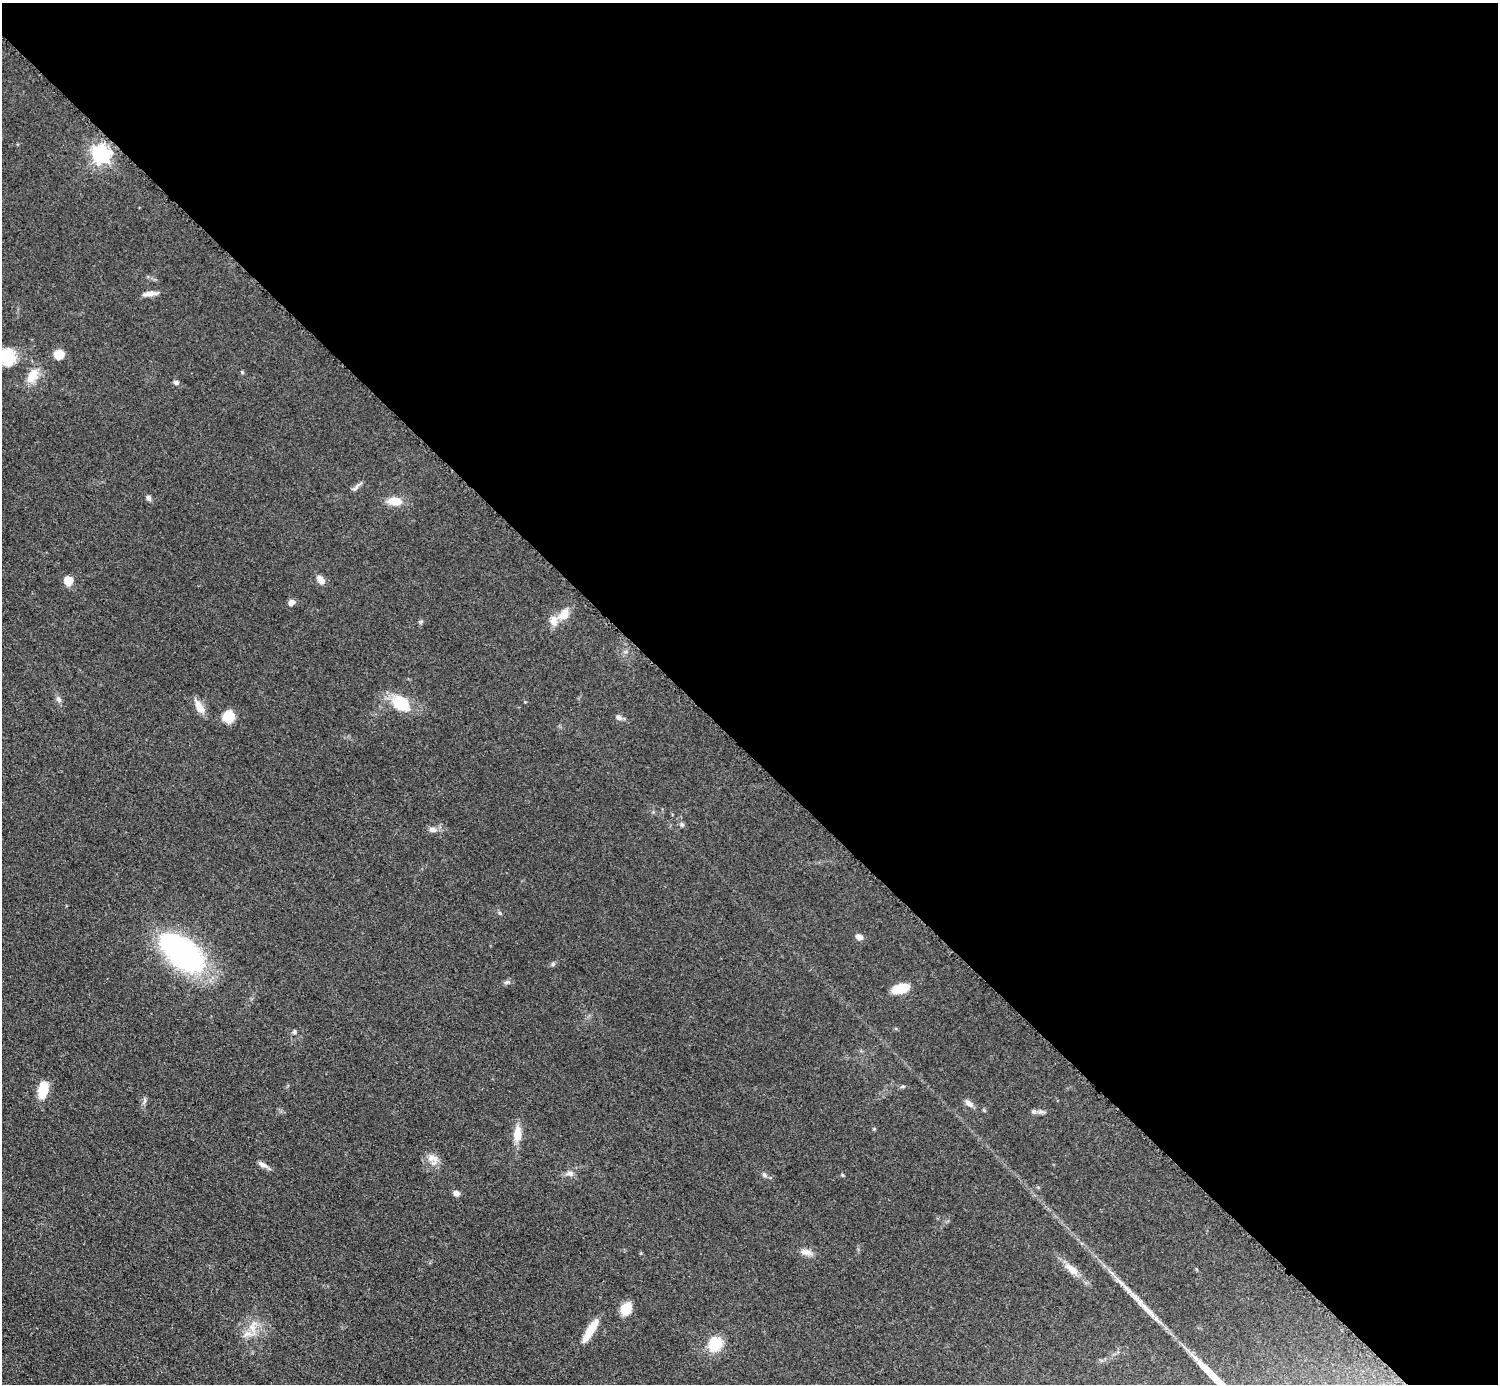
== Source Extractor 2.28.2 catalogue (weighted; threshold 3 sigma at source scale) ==
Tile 8 of 4 x 4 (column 4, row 2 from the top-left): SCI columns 4496-5991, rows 3070-4451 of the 5993 x 5993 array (HDU 1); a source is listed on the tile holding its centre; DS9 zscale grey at full resolution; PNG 1500 x 1386 px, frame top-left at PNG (2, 3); no overlay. Shown black and unused: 54% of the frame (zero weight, under 3 of 5 exposures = <1% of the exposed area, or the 3 px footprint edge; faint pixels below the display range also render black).
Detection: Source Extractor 2.28.2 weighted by HDU 2 'WHT'; one run over the whole footprint, this tile lists its part. Background 0.0505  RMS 0.0053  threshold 0.0239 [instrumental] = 3 sigma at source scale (4.5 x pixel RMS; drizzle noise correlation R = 1.50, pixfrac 1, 0.05/0.05 arcsec/px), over >= 5 px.
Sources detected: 51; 1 long thin detection or spike segment (spike, bleed or trail) — not listed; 3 inside a brighter listed object's ellipse — not listed separately; the other 47 listed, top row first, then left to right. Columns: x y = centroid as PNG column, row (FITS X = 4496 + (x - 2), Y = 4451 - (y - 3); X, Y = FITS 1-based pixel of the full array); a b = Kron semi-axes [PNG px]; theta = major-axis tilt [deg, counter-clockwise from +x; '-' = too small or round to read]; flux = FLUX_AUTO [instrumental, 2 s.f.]
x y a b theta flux
101 154 7 7 - 230
150 293 19 5 5 3.6
59 354 11 10 - 5.9
6 357 23 21 -21 17
242 372 5 4 - 0.67
32 376 19 11 58 8.8
176 382 6 5 - 1.4
356 487 15 4 46 1.7
148 498 7 6 - 1.4
394 501 15 8 -5 8.8
68 580 10 9 - 5.8
321 580 11 7 -56 3.6
292 602 8 6 23 2.5
564 614 15 11 57 6.8
420 622 6 4 71 0.85
59 699 9 6 -52 1.6
401 704 25 18 -37 17
199 707 17 8 -57 6.1
228 717 13 12 - 9.3
619 717 8 7 - 1.7
682 825 7 5 -58 1.2
433 830 12 7 -8 2.7
500 913 6 4 -47 0.73
859 937 9 7 -39 2.8
182 953 41 21 -39 160
553 964 6 5 - 0.97
507 982 9 5 14 1.3
901 988 20 10 12 11
294 1031 5 5 - 0.96
903 1086 7 3 19 0.76
43 1089 19 10 81 11
144 1101 11 4 77 1.5
969 1103 13 7 -38 2.6
1041 1112 13 4 -6 1.6
517 1134 20 10 86 7.4
432 1158 17 11 -14 4.8
263 1165 15 6 -25 2.6
570 1173 11 7 2 2.4
764 1175 7 5 -42 1.2
842 1175 5 4 - 0.61
456 1193 8 6 -19 2.4
806 1252 17 8 -14 3.5
1071 1269 22 10 -40 6.3
626 1309 10 8 61 13
252 1327 15 9 -62 5.8
590 1331 27 7 59 11
715 1344 17 14 58 14
Isophote crosses this tile's border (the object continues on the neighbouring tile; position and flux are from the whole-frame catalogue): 1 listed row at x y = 6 357